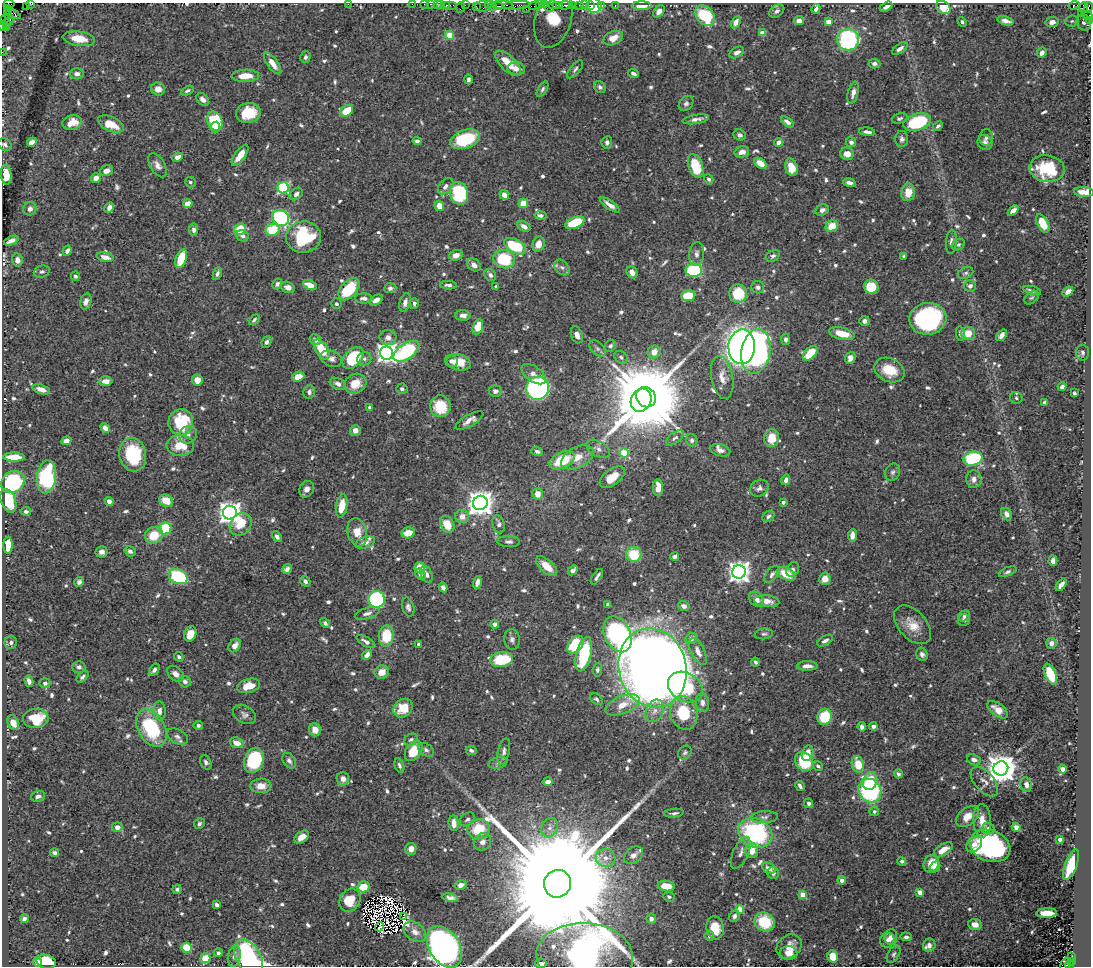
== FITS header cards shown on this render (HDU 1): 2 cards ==
NAXIS1  =                 1089
NAXIS2  =                  964

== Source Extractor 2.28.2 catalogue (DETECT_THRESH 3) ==
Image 1089 x 964 px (HDU 1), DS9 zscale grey, 1 PNG px = 1 image px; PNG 1093 x 968 px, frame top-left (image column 1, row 964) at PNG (2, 3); each listed source drawn as its Kron ellipse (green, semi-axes under 4 px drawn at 4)
Background 0.5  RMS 0.0087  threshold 0.0262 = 3 sigma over >= 5 px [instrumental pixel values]
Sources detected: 816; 7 with non-positive FLUX_AUTO (blend fragments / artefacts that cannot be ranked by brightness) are neither listed nor drawn; of the other 809, the 500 brightest by FLUX_AUTO listed and drawn (309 fainter detections omitted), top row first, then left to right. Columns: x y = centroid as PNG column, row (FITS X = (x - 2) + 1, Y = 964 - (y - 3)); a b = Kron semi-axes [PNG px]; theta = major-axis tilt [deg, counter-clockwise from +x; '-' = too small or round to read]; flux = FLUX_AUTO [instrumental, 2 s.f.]
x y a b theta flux
30 3 3 2 - 20
9 4 5 2 - 15
348 4 2 2 - 28
412 4 2 2 - 8.6
424 4 2 2 - 14
431 4 3 2 - 25
437 4 2 2 - 15
441 5 3 2 - 41
446 5 3 2 - 21
450 5 7 2 0 29
465 5 2 2 - 15
488 5 3 2 - 4.3
502 5 11 3 -1 160
517 5 14 3 4 100
539 5 4 3 - 49
544 5 3 2 - 16
552 5 3 2 - 30
556 5 3 3 - 29
560 5 3 2 - 23
565 5 5 2 - 39
572 5 2 2 - 6.9
579 5 3 3 - 43
584 5 3 2 - 19
590 5 3 2 - 17
602 5 2 2 - 6.2
1074 5 6 3 14 49
27 6 3 2 - 22
476 6 2 2 - 4
482 6 7 5 -1 61
492 6 4 3 - 50
498 6 5 3 - 77
535 6 6 3 8 62
594 6 7 7 - 28
615 6 3 2 - 20
642 6 9 4 1 6
461 7 5 3 - 33
549 7 5 2 - 36
886 7 7 3 30 2
943 7 8 6 -38 15
1084 7 5 4 - 49
1088 7 5 3 - 44
7 8 3 3 - 12
526 9 2 2 - 18
816 9 5 3 - 2
659 11 7 5 48 3.9
777 11 8 5 34 1.8
8 13 6 2 88 8.8
13 14 8 4 -25 55
1081 14 3 3 - 1.3
705 15 11 8 -49 29
1088 15 4 3 - 47
553 18 30 18 74 19
4 19 5 3 - 17
9 19 6 4 -78 67
1089 20 3 2 - 10
799 21 5 4 - 3.9
1005 21 8 4 -14 2.7
1072 21 7 5 4 1.3
736 22 6 4 61 2.6
828 22 4 4 - 7.7
962 22 5 4 - 1.4
1052 22 6 5 - 3.2
1084 23 8 7 - 2.2
7 24 4 3 - 37
3 26 4 2 - 50
6 27 3 2 - 7.6
762 33 4 4 - 8.5
449 35 4 4 - 17
613 38 10 6 25 7.2
79 39 16 7 -8 11
848 40 11 11 - 68
900 49 9 4 35 3.2
2 52 2 2 - 5.3
737 52 8 5 28 2.9
1042 53 5 4 - 3.2
305 57 6 5 - 1.3
508 63 16 7 -44 9.8
874 63 6 5 - 1.9
273 64 13 5 -54 5.2
516 69 9 6 -8 3.2
575 69 11 5 50 1.8
633 73 5 3 - 1.8
77 74 7 5 3 2.9
245 76 13 6 1 9
468 80 5 3 - 1.3
600 87 6 5 - 1.5
158 89 7 6 - 4.9
542 89 9 4 59 1.3
187 91 6 4 27 1.4
853 93 11 5 76 3.5
203 99 7 5 -47 2.6
686 103 8 6 50 1.7
346 111 7 5 39 13
248 113 12 10 12 17
900 118 8 5 14 1.3
696 119 13 4 9 3.1
215 121 10 7 -65 34
787 122 7 4 -37 2.6
917 122 14 8 18 44
72 123 10 7 14 9
111 124 14 7 -24 11
938 126 6 4 43 1.4
215 127 5 4 - 12
867 132 8 3 -5 2.2
740 135 6 5 - 1.9
986 137 8 6 76 1.9
465 139 15 9 19 35
902 139 8 6 89 1.9
417 141 4 3 - 1.8
32 142 5 4 - 5
607 142 6 5 - 1.5
779 142 4 4 - 3.5
851 142 5 5 - 2.4
985 142 8 7 - 2.1
5 145 7 5 -38 1.7
742 152 7 5 14 3.9
847 154 7 6 - 5.6
240 155 12 5 55 8.1
177 157 5 4 - 4.1
760 163 7 4 -40 8.5
157 165 13 7 -59 3.5
696 166 12 7 -70 23
791 167 9 6 -74 8.6
1047 169 17 13 -8 30
106 171 7 5 19 3.5
6 175 10 5 -84 9.5
96 178 5 4 - 4.4
709 179 5 4 - 1.4
190 182 5 5 - 1.4
849 183 6 4 -12 2.4
446 186 9 6 49 2.9
283 188 5 5 - 74
908 192 9 7 79 8.4
1084 192 10 5 -3 7.7
459 193 11 9 -74 38
296 194 7 5 44 2.6
504 195 5 4 - 4.2
188 203 5 4 - 6
523 203 5 4 - 11
610 205 11 4 -35 4.5
439 206 5 4 - 6.5
109 207 5 4 - 3.5
30 209 7 6 - 2.8
822 210 7 5 29 3
1013 211 6 4 39 4.2
540 215 6 4 -10 2
281 218 9 7 -37 75
575 223 10 5 22 27
1043 223 10 5 -60 14
524 226 7 4 -31 3.1
832 226 6 5 - 12
240 229 6 5 - 17
194 230 6 4 -81 2.3
273 230 7 6 - 23
242 236 6 5 - 2.1
303 237 17 15 7 47
11 241 7 4 23 2.8
951 242 12 5 86 2.8
538 244 8 6 70 5.9
958 245 7 5 31 1.5
515 246 12 6 -29 35
67 251 5 3 - 1.9
697 254 12 7 86 2.7
456 255 7 5 21 4.3
773 256 7 5 33 1.5
904 256 3 3 - 1.3
105 257 8 4 -13 5.5
181 259 9 5 70 17
504 259 11 9 -13 31
17 260 6 5 - 3.2
474 265 7 6 - 3.3
562 267 9 6 -46 2
694 270 8 6 2 68
42 272 8 6 17 1.5
632 272 6 5 - 4.4
217 273 6 4 69 1.5
966 273 8 5 26 1.6
490 275 6 5 - 1.8
75 276 5 4 - 1.4
277 284 5 4 - 1.9
310 285 7 5 -25 7.2
448 285 8 4 -4 1.8
970 286 6 5 - 2.1
288 287 7 5 -23 3.3
496 287 4 3 - 1.7
758 287 6 6 - 2.3
871 287 7 7 - 19
390 288 6 5 - 1.6
349 289 13 8 49 26
1032 290 9 3 -13 1.8
1068 292 6 4 39 3.5
738 293 9 9 - 23
688 296 7 5 10 15
364 298 8 5 0 2.4
1032 298 8 5 38 1.3
376 300 7 4 33 2.7
86 301 8 5 74 3
405 303 10 5 75 2.7
414 303 5 4 - 1.5
336 304 5 5 - 1.6
463 315 7 5 -1 2.4
928 319 18 16 8 86
254 320 6 4 46 1.3
864 321 5 4 - 2.1
478 327 8 5 71 15
960 333 7 4 -79 1.8
968 333 7 7 - 7.4
842 334 13 6 -14 12
577 335 9 5 -70 3.4
1001 335 6 4 50 2.7
388 337 8 7 - 3.5
315 340 6 5 - 2.2
785 340 5 4 - 2.3
266 342 6 4 64 1.5
610 346 6 5 - 1.5
742 347 17 13 87 390
322 349 11 6 -58 17
598 349 10 6 -45 1.7
406 351 15 7 34 62
654 352 6 6 - 5.3
756 352 22 14 80 220
387 353 6 6 - 350
810 353 8 5 45 18
1083 353 8 6 -87 1.5
621 357 7 5 -38 1.5
353 358 12 8 48 32
850 358 6 5 - 3.4
331 359 11 7 -22 3.3
364 359 7 6 - 1.7
452 361 6 6 - 2.6
459 362 12 8 -13 13
889 370 16 11 -24 14
534 374 14 7 -36 4.5
298 377 6 4 20 8
722 377 22 11 -80 7.3
197 380 6 5 - 6
106 381 7 5 2 4.1
338 384 9 5 -24 2.9
355 384 11 9 28 9.5
1062 387 4 3 - 2.2
538 388 11 11 - 120
41 389 9 4 -17 5.1
402 389 6 5 - 1.5
495 391 6 5 - 2.3
309 392 7 5 78 2.4
1074 393 3 3 - 1.4
646 397 10 9 - 8400
1016 398 6 6 - 1.3
641 400 12 10 63 2800
1045 402 4 4 - 1.4
440 406 11 10 - 17
370 407 3 3 - 1.3
469 420 16 5 30 3.8
181 422 13 12 - 32
105 428 5 4 - 3.9
355 431 5 5 - 4.7
188 435 9 8 - 2.9
675 438 10 5 37 2.1
772 438 9 7 82 11
692 440 6 6 - 1.8
66 441 5 4 - 3.5
180 445 14 10 0 14
598 449 13 7 -31 3
720 450 10 6 -15 2.9
537 451 6 4 -18 1.6
624 453 5 4 - 28
133 455 17 13 -78 30
14 457 10 4 -1 14
577 457 17 10 27 8.4
973 459 10 7 14 56
562 460 13 8 26 22
893 472 9 7 62 1.9
46 477 16 9 82 66
612 477 14 8 38 10
974 479 8 7 - 3.1
786 480 5 4 - 3.2
13 482 12 10 36 87
658 488 8 5 -88 7.7
759 488 10 8 34 2.9
307 489 8 7 - 2.9
538 494 6 5 - 6.3
8 501 12 7 -71 29
109 501 4 4 - 3.4
166 501 7 5 -27 10
783 502 3 3 - 1.5
480 503 7 7 - 700
342 506 12 5 80 12
26 511 5 4 - 1.7
230 513 7 6 - 520
1006 514 6 5 - 2.9
462 516 7 6 - 4.9
768 516 6 5 - 1.5
241 524 12 10 49 13
447 524 9 6 -65 9.4
499 524 9 6 -74 2.2
165 529 6 6 - 32
357 532 14 9 -74 8.3
408 533 7 5 11 7.6
154 535 9 8 - 13
852 535 6 4 83 4.7
277 537 6 4 -54 2.1
509 542 11 5 -1 1.9
365 543 10 5 18 2.7
8 545 8 4 89 16
130 551 5 5 - 2.2
101 552 6 5 - 2.4
634 554 7 7 - 19
675 556 4 3 - 2.2
1053 561 5 4 - 3.7
547 566 13 6 -43 8.2
419 567 5 5 - 11
287 569 5 4 - 2.4
573 570 5 4 - 2.1
793 570 8 6 57 1.7
739 572 7 6 - 450
1008 572 9 4 23 1.4
420 574 6 4 -56 2
427 574 9 5 -68 2.4
772 574 10 5 52 2.2
786 574 10 6 -26 14
178 577 10 7 -25 38
597 577 9 3 57 1.7
825 579 6 5 - 5.5
305 581 5 4 - 2
79 582 5 4 - 1.9
477 582 6 4 73 2.7
1061 585 7 4 53 3.3
443 587 5 4 - 1.9
377 599 8 8 - 82
756 599 8 6 -51 3.8
767 601 12 6 -6 5
608 604 4 3 - 1.4
684 606 6 5 - 2.6
408 607 10 6 -73 2
367 613 13 5 17 2.6
964 616 6 5 - 1.4
964 620 6 6 - 1.9
325 623 5 4 - 1.4
495 624 4 4 - 2.9
912 625 23 14 -48 10
190 634 8 6 71 7.4
618 634 19 13 -65 140
764 634 9 5 6 1.5
386 636 10 7 83 21
512 639 10 8 -83 2.4
691 639 6 5 - 3.8
825 641 9 4 30 2.1
11 642 6 6 - 1.7
366 642 10 4 -30 2.9
1051 643 5 5 - 3.2
419 644 4 3 - 1.8
235 645 7 5 53 4
575 645 10 7 51 34
698 652 15 6 -63 4.5
584 654 17 7 76 41
922 654 7 5 -61 1.9
367 655 5 4 - 4.2
179 657 5 4 - 1.3
501 660 11 7 9 26
755 662 4 3 - 1.5
807 666 10 4 0 3.5
79 667 6 6 - 2
653 668 40 33 -74 1200
154 670 7 4 56 1.8
597 670 7 5 83 1.8
382 672 7 6 - 5.6
176 674 9 6 -42 3.1
1050 674 11 5 -66 26
83 677 7 4 45 1.4
29 681 6 4 -74 2.8
185 682 6 5 - 1.9
45 683 5 5 - 1.8
249 686 12 7 16 9.8
685 687 18 14 -31 29
596 699 7 5 -39 1.4
702 703 9 6 -83 3.1
623 705 18 9 21 7.8
403 708 10 8 39 12
998 710 12 6 -37 6.8
159 711 9 6 -89 3.6
655 711 12 8 66 4.7
684 713 17 13 -74 25
244 715 12 8 -29 2.6
825 717 8 7 - 25
36 718 13 9 2 18
13 722 7 5 -68 6.5
198 725 4 4 - 1.8
873 726 4 4 - 1.8
862 727 4 4 - 2.7
151 728 20 13 -59 45
315 730 7 6 - 5
177 737 11 7 -27 2.7
411 739 7 5 30 1.4
237 743 7 5 -20 5.5
426 750 9 6 -34 1.9
471 750 5 4 - 1.3
414 751 11 7 56 16
504 752 13 6 77 2.8
685 752 7 6 - 1.4
807 753 8 5 74 6.4
254 760 13 9 69 47
974 760 7 5 -22 2.9
289 761 8 6 -55 2.3
804 761 10 8 -52 30
206 762 7 5 -67 1.6
498 763 9 5 15 1.6
858 764 8 6 -75 14
399 765 7 4 -74 1.8
818 766 6 4 -36 1.3
1001 768 7 7 - 1100
1063 769 4 4 - 2
898 774 4 4 - 1.5
343 779 7 6 - 4.2
870 781 9 7 69 17
548 782 5 4 - 3.3
984 782 18 9 -49 4.2
1026 785 7 5 -77 3.2
261 786 10 7 1 6.8
800 786 5 3 - 1.8
870 791 12 11 - 75
38 796 7 5 17 2
809 803 5 4 - 2
874 811 5 4 - 1.6
674 813 10 3 7 1.5
968 816 13 8 38 7.6
764 817 13 6 4 2.6
467 819 8 6 39 1.9
982 821 16 9 -86 6.7
454 823 8 5 -86 6.1
199 824 6 5 - 1.6
117 827 5 5 - 3.7
1016 827 4 4 - 3.5
550 828 10 8 63 3.5
988 828 6 5 - 2.2
479 829 11 10 - 19
755 833 17 14 -28 75
302 837 8 5 34 4.6
1060 839 4 3 - 3.1
482 842 9 8 - 3.5
974 844 9 6 45 3.7
990 846 21 15 -21 100
411 849 6 5 - 5.2
752 850 7 6 - 7.3
943 850 11 5 32 7.9
55 853 4 3 - 2.2
741 853 17 7 66 3.5
634 855 11 7 40 3.1
606 858 10 9 - 4.3
902 861 4 4 - 1.5
931 864 9 7 68 9.8
1071 865 16 6 69 22
935 867 6 4 54 3.2
769 868 7 5 -25 4.1
773 873 6 5 - 1.7
842 880 4 4 - 2.9
557 884 14 13 - 60000
461 885 6 4 15 3.2
666 886 8 5 -6 10
364 887 6 5 - 15
177 889 5 4 - 1.6
920 892 4 4 - 8.5
803 894 4 4 - 13
669 897 6 5 - 1.3
450 898 8 4 -11 2.3
350 900 12 10 58 13
217 905 4 3 - 1.9
740 909 4 4 - 14
1047 913 10 5 2 9.2
403 916 3 2 - 1.9
734 916 6 5 - 1.9
24 919 4 4 - 1.5
651 919 5 4 - 2.4
765 922 10 9 - 23
975 924 6 5 - 3.8
379 927 5 2 - 1.5
715 928 11 8 -79 10
415 932 12 8 -36 3.8
709 936 5 4 - 1.4
891 937 8 6 87 3.1
906 937 5 4 - 1.6
887 940 7 7 - 2.8
929 945 7 6 - 2.5
444 947 23 15 -57 480
789 947 14 11 43 6.7
187 948 5 5 - 16
218 953 4 4 - 1.9
789 953 9 7 -1 4.8
894 954 9 5 58 1.5
234 956 11 6 81 3.1
584 956 48 33 -3 390
833 956 6 5 - 11
1072 956 3 2 - 40
205 958 5 5 - 14
249 958 20 12 -61 140
1071 961 4 3 - 170
37 962 5 4 - 3.5
46 962 10 7 -14 24
541 964 6 4 6 1.8
1066 965 7 5 65 80
1070 965 4 3 - 170
At the frame edge (FLAGS 8, measured only in part): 19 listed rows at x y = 30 3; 9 4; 348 4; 412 4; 424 4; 431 4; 437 4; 441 5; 1088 15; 1089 20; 3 26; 2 52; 5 145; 444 947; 584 956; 249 958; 541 964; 1066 965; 1070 965
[309 fainter detections neither listed nor drawn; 7 non-positive-flux detections neither listed nor drawn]